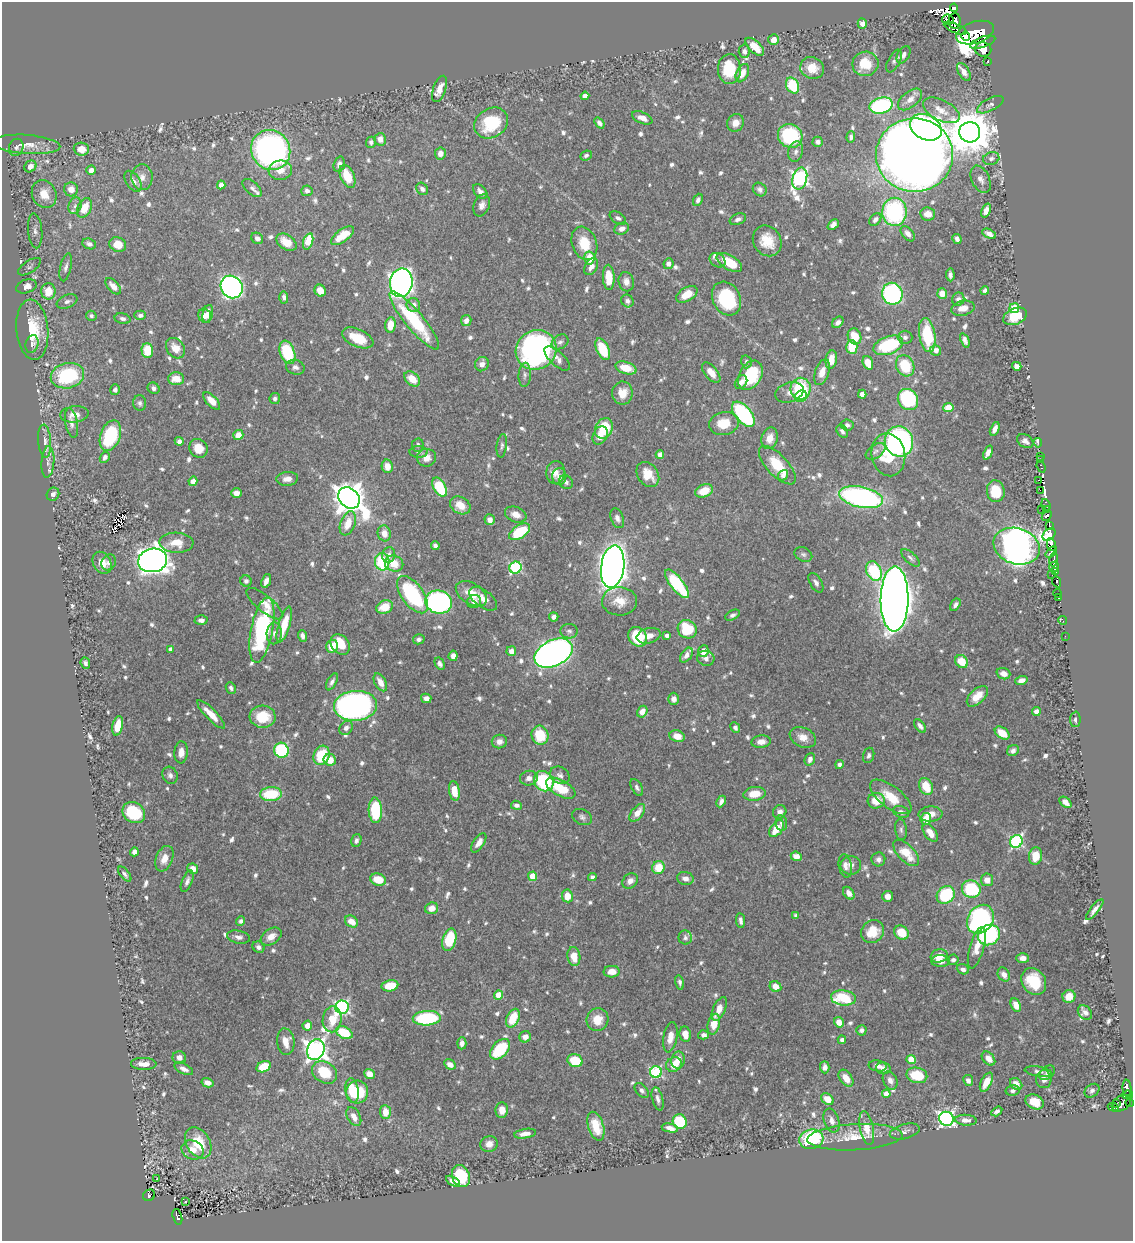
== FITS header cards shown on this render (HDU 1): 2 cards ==
NAXIS1  =                 1131
NAXIS2  =                 1239

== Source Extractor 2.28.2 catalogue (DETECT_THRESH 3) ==
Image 1131 x 1239 px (HDU 1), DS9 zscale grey, 1 PNG px = 1 image px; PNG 1135 x 1243 px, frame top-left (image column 1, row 1239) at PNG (2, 2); each listed source drawn as its Kron ellipse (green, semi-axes under 4 px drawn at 4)
Background 0.628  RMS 0.009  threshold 0.027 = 3 sigma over >= 5 px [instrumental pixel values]
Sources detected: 846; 7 with non-positive FLUX_AUTO (blend fragments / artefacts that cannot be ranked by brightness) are neither listed nor drawn; of the other 839, the 500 brightest by FLUX_AUTO listed and drawn (339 fainter detections omitted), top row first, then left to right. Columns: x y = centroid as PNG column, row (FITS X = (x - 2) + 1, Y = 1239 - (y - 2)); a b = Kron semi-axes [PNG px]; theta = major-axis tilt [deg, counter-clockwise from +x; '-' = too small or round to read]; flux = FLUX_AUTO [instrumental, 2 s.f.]
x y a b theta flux
954 8 4 3 - 73
948 19 6 5 - 220
954 21 8 6 87 350
862 24 5 4 - 3.4
955 28 12 4 -23 380
975 33 19 11 18 1600
966 36 4 2 - 160
774 40 5 5 - 6.2
983 42 13 5 20 480
755 47 11 6 -42 9.5
983 49 8 7 - 400
744 51 7 5 -86 2.3
903 55 9 6 61 2.8
894 61 12 6 62 2.1
988 61 3 3 - 34
865 64 13 12 - 18
812 68 12 10 -21 9.6
729 69 15 11 -88 24
964 72 10 5 -58 4.2
742 73 10 6 64 6.5
792 85 8 6 -63 32
439 89 14 6 70 6.3
585 96 4 4 - 5.5
910 99 14 7 39 5.8
881 105 12 8 15 82
990 105 15 6 27 2.7
941 110 20 10 -27 8.1
642 118 11 5 -24 5.4
491 123 18 14 33 32
599 123 6 4 -52 2.3
736 123 9 8 - 5.3
926 127 17 12 -28 170
970 132 10 10 - 2400
790 136 12 11 - 50
851 137 6 4 87 1.9
380 139 6 6 - 4.6
371 142 5 5 - 1.9
818 142 5 5 - 2.8
26 144 34 9 -4 9
16 147 9 7 69 1.7
81 149 7 6 - 6.9
271 150 20 19 - 210
796 152 10 7 76 2.4
440 153 6 5 - 4.6
586 155 6 4 25 1.7
914 155 38 37 - 1400
991 158 8 6 17 2.4
339 164 8 5 73 3.1
30 166 6 5 - 4.4
91 170 5 4 - 4.9
280 170 12 9 8 8.3
347 176 12 7 -65 17
142 177 13 10 -87 5.1
800 178 11 7 74 180
981 179 14 9 -65 4
133 181 11 7 -56 4
221 185 4 4 - 4.9
252 188 12 6 -43 2.4
71 189 7 7 - 6.1
422 189 7 5 -52 2.2
760 189 7 6 - 2.1
307 191 5 5 - 2.2
480 192 9 5 -48 3.3
44 194 14 12 -64 11
698 200 6 5 - 2.1
482 205 11 8 68 3.5
75 206 8 6 73 2.3
84 208 10 6 63 13
986 210 7 4 68 4
894 212 14 12 88 82
928 214 7 6 - 7.5
618 218 9 5 -31 1.9
738 219 8 5 22 2.3
875 220 7 5 50 2.4
833 225 6 4 42 2.9
622 229 7 5 21 3.3
35 231 17 7 -85 3.6
908 234 9 5 -51 3.4
989 234 7 4 -29 3.5
342 236 13 6 36 13
257 238 6 5 - 2.3
957 239 5 4 - 2.7
308 241 8 4 72 18
767 241 16 13 -58 13
286 242 11 7 -34 9.8
584 243 17 12 -70 16
89 244 7 5 -23 2.6
118 245 8 7 - 10
589 258 6 5 - 14
717 260 8 6 -36 2.1
729 262 14 7 -32 18
668 264 5 5 - 3.2
29 267 13 6 33 2.4
66 267 14 5 77 2.5
591 267 9 6 60 4
950 275 6 4 -86 2
609 277 12 6 -87 13
626 282 10 7 -77 3.7
401 283 14 11 81 410
26 286 10 7 17 5.5
113 286 10 5 -48 4.8
232 287 12 10 -53 250
985 290 4 4 - 2
48 291 8 7 - 13
320 291 6 5 - 7.5
687 294 11 6 32 11
892 294 11 10 - 110
942 294 5 5 - 5.4
284 297 6 4 -89 2
726 299 18 13 -62 47
958 299 7 6 - 2.3
67 301 11 6 22 2.6
627 301 7 6 - 1.8
413 305 7 6 - 4.1
963 308 12 7 13 5.6
1014 308 5 4 - 24
208 314 9 5 78 5.3
140 315 6 4 0 2
91 316 5 5 - 1.7
204 316 7 6 - 3.3
1015 316 12 8 24 20
123 319 8 5 -13 2
414 321 37 9 -50 50
466 321 5 5 - 3.4
838 322 6 4 44 2.3
390 325 8 5 84 11
32 330 30 16 -84 26
927 335 17 8 -81 33
855 336 8 6 -65 13
905 337 7 6 - 1.8
358 338 17 8 -24 16
965 340 7 4 -68 2.2
560 342 9 6 32 2.1
32 344 9 6 73 2
888 345 15 8 20 44
852 347 7 5 -86 17
175 348 11 8 -51 7
603 349 11 6 -66 22
147 350 7 6 - 14
536 350 21 19 37 210
936 350 5 5 - 4.6
287 352 12 7 -70 34
557 359 16 7 -43 4.4
831 359 9 5 81 7.2
746 362 6 5 - 1.7
868 363 7 5 -69 9
482 364 7 6 - 3.7
905 366 11 8 -62 22
1017 366 5 4 - 3.4
295 367 9 7 -16 2.7
626 368 11 6 -17 12
822 372 13 7 71 6.4
711 373 12 6 -51 7.5
525 375 12 6 86 2.4
750 375 16 11 58 35
67 376 17 12 12 50
176 379 8 6 1 8.2
412 379 9 6 -42 10
741 382 7 5 55 2.9
153 388 6 5 - 2.2
801 389 11 10 - 42
115 390 5 5 - 2.1
789 392 14 9 19 4.4
622 393 11 10 - 8.7
862 394 4 4 - 3.9
801 396 6 5 - 23
275 399 5 5 - 1.9
908 400 11 9 -54 54
212 401 11 5 -46 7.1
140 403 8 6 -87 1.8
948 407 5 4 - 12
74 414 14 8 6 5.8
743 414 15 8 -50 79
71 423 15 6 -80 3.5
724 423 15 11 14 14
847 425 6 5 - 1.7
604 428 11 8 65 24
995 429 7 4 65 3.8
842 431 7 5 -55 2
238 435 5 5 - 7.3
600 435 9 7 63 5.6
110 436 16 10 70 42
770 438 11 8 76 6.1
45 441 16 6 -86 3.9
179 441 4 4 - 2.5
899 441 15 14 - 160
1025 441 9 6 -30 3
1038 443 5 3 - 6.7
418 445 6 6 - 1.9
502 446 12 5 83 1.8
198 448 10 8 -45 8.5
876 451 11 6 34 2.5
419 452 9 6 -1 1.7
988 453 7 4 68 4.1
660 455 4 4 - 5.2
888 455 21 16 -79 26
1040 456 3 2 - 9.7
105 457 6 4 58 2.1
427 458 9 9 - 5.5
1041 460 3 3 - 18
48 462 16 6 86 3.5
777 465 24 10 -46 19
387 466 6 5 - 6.3
1041 467 6 3 -70 28
555 472 11 9 86 5.9
648 474 13 10 -54 10
783 475 5 4 - 2.4
559 476 8 7 - 2.7
287 479 11 7 6 4
1038 480 3 2 - 5.8
193 481 4 4 - 5.5
566 482 7 6 - 2.3
440 487 10 6 -60 33
1040 490 3 2 - 24
704 491 9 6 22 11
996 491 11 9 -82 17
236 493 5 5 - 4.1
53 494 7 6 - 2.4
861 497 22 10 -12 150
349 498 12 9 -44 1100
460 505 11 8 -32 8.4
1046 505 6 3 -71 16
1042 510 4 2 - 17
1046 510 3 2 - 4.1
516 514 11 7 -20 5.4
1047 515 6 3 45 120
617 518 10 6 -69 3.1
490 520 5 5 - 4.7
348 523 13 7 69 11
1049 526 3 2 - 59
520 532 12 6 33 30
384 533 8 6 -74 5.5
1049 535 7 5 41 300
176 543 17 10 -2 10
1051 544 6 4 -79 240
435 546 5 4 - 2.3
1017 546 24 18 -17 680
1051 552 6 3 42 280
803 554 9 6 -26 1.8
389 555 8 6 76 3.3
910 558 11 5 -43 1.9
1054 559 7 3 79 140
153 560 14 11 11 760
109 562 8 7 - 2.3
382 562 9 7 -84 31
102 563 11 9 -63 6.9
394 563 9 8 - 10
613 567 21 11 82 670
1054 567 5 4 - 260
515 568 6 5 - 69
874 571 10 7 -64 37
1056 572 3 3 - 70
1052 574 3 2 - 36
246 581 6 5 - 2
266 581 7 4 70 2.9
1057 582 6 3 -65 36
816 583 11 6 -59 2.3
677 584 17 6 -52 55
1057 593 4 2 - 7.3
471 594 17 10 -32 11
413 595 22 11 -54 57
1059 598 3 3 - 25
483 599 16 8 -37 6.3
895 599 32 14 89 1400
474 601 7 6 - 3
620 601 17 14 -2 10
439 602 13 11 -16 140
265 604 22 8 -40 7.2
955 605 7 4 58 1.8
385 607 8 6 21 12
733 615 8 4 28 1.8
554 617 4 4 - 2.7
201 620 6 5 - 2.9
1063 621 4 3 - 6.3
284 625 19 5 74 17
687 629 10 9 - 32
262 630 33 11 79 85
569 631 8 7 - 2.3
274 633 11 7 87 3.2
302 636 6 4 -71 2.5
649 636 12 7 14 5.9
667 636 4 3 - 2.3
1065 636 2 2 - 3.2
637 637 10 8 -55 30
419 639 6 5 - 1.8
340 644 11 8 -51 18
332 646 6 5 - 11
170 649 4 3 - 2.2
511 651 5 4 - 4.2
703 651 6 5 - 7.2
553 653 20 13 25 390
686 655 8 5 53 3.4
453 656 5 4 - 2.8
706 658 9 7 -18 2.8
962 662 7 6 - 13
85 663 6 4 -67 1.8
440 664 6 4 -61 2.1
1003 674 7 5 -19 4
1021 680 6 4 20 4.2
332 682 9 4 62 2.1
380 682 10 5 -62 5.6
231 688 6 5 - 1.9
977 696 13 7 43 9.6
426 698 5 4 - 3.3
674 699 6 5 - 2.6
356 706 21 15 4 240
642 712 6 5 - 5.1
1036 712 4 4 - 5.9
211 714 19 5 -45 8.5
263 717 13 11 -4 19
1075 719 8 5 87 1.8
118 726 10 5 77 11
920 726 8 4 -51 2.3
735 727 5 4 - 2.2
346 728 7 6 - 2.9
1002 733 8 5 -35 9.9
540 735 9 8 - 20
677 736 8 5 -17 7.4
803 737 14 9 -24 6.1
499 742 7 6 - 3.3
761 742 9 6 5 4.5
281 750 7 7 - 64
1013 751 6 5 - 2.2
181 752 11 6 86 4.4
321 755 10 7 64 25
869 755 8 5 72 1.7
810 759 6 5 - 2.5
330 760 6 6 - 8.2
839 764 4 4 - 2.5
170 775 9 7 -64 2.3
560 775 10 8 -31 2.7
529 778 9 7 15 3.3
544 781 11 9 -51 48
926 786 9 6 -66 14
637 787 9 5 -61 2
561 788 16 8 -29 22
454 791 10 5 -82 11
271 794 11 7 3 30
754 794 11 7 8 11
891 797 24 11 -37 15
721 801 6 4 66 2.1
876 801 8 8 - 10
1065 802 7 4 -41 4.5
516 805 5 4 - 2
375 810 13 7 -88 41
780 812 7 6 - 3.2
901 812 8 5 -22 2.3
134 813 12 10 -33 33
637 813 10 5 52 6.2
931 814 12 7 3 5.4
582 817 10 7 -27 2.3
926 819 6 5 - 10
781 823 8 5 -82 1.9
777 829 10 6 54 11
901 830 10 6 -84 1.8
930 833 10 5 -54 6.3
356 840 7 5 74 2.1
1016 841 7 6 - 97
479 843 11 5 56 4.2
134 852 4 4 - 3.3
906 853 16 8 -46 14
796 856 5 4 - 4.7
1035 856 9 6 82 11
164 859 13 8 68 6.4
878 859 7 7 - 2.5
851 865 10 9 - 3.4
845 866 12 6 -79 3.2
658 867 6 6 - 15
193 869 5 5 - 4.6
125 874 9 4 -51 1.8
532 876 4 4 - 17
592 877 4 4 - 2.1
685 878 8 6 -12 3.6
378 880 8 6 -16 13
987 880 6 6 - 5.3
187 881 11 5 68 2.3
630 881 8 7 - 3.4
971 889 9 8 - 43
849 893 7 5 -53 3.2
946 895 9 8 - 39
567 896 6 5 - 11
888 896 5 5 - 4
431 908 7 5 19 5.9
1095 909 13 4 51 3.3
796 916 4 4 - 1.7
980 919 15 12 54 150
740 920 7 4 -84 2.3
241 921 5 4 - 2.4
351 921 7 5 -34 6.8
872 932 12 11 - 15
901 933 8 6 -39 15
989 935 11 10 - 71
271 936 11 7 34 5.9
238 937 12 6 -12 3
685 938 7 6 - 1.8
449 940 11 6 74 27
258 947 6 5 - 2.5
977 948 21 7 74 7.9
574 956 9 6 -82 9.5
939 956 8 6 16 8.7
1023 958 6 5 - 3.4
953 960 5 5 - 1.8
941 961 9 6 -1 3.4
963 969 6 5 - 2.4
612 972 8 6 4 6.4
1004 975 7 5 -58 4.3
1034 981 14 11 -55 21
680 982 7 4 -75 1.7
390 986 8 5 11 14
775 986 6 5 - 6.5
499 995 4 4 - 19
1069 996 6 6 - 8.5
843 998 12 7 -6 30
1016 1005 7 5 -65 6.1
342 1007 7 6 - 140
719 1009 13 6 66 6
1085 1012 8 6 -46 2.9
427 1018 14 7 4 56
513 1018 10 6 65 17
332 1019 13 9 82 13
597 1020 11 11 - 9.9
839 1022 5 4 - 6.5
714 1024 10 6 77 10
307 1026 5 4 - 5
861 1030 5 5 - 1.8
344 1033 9 5 -27 24
685 1034 8 5 -80 6.2
703 1035 5 4 - 2.4
525 1037 6 5 - 4.3
670 1037 15 7 79 6.2
842 1040 4 4 - 2.4
286 1042 13 8 -84 6.4
462 1043 6 4 87 2.9
500 1049 12 7 49 35
316 1050 11 8 68 430
179 1058 7 6 - 3.5
988 1058 8 5 -49 5.4
911 1059 4 4 - 17
678 1060 8 7 - 5.9
575 1061 7 6 - 21
144 1064 13 6 -1 5.3
450 1064 6 5 - 4.1
674 1065 8 7 - 8.4
878 1066 9 5 -10 3.2
264 1067 7 5 23 22
825 1067 6 4 -88 2.7
883 1068 7 5 -9 2.7
184 1069 10 5 -26 2.8
1038 1071 13 5 -8 2
324 1072 13 10 -32 18
656 1072 6 6 - 69
1047 1073 9 6 38 1.8
369 1074 5 5 - 5.2
917 1075 10 7 -13 18
846 1078 9 6 -53 8
1044 1079 9 7 -90 3.3
968 1080 5 5 - 2.3
890 1081 9 7 -66 3.1
986 1082 10 5 63 7
208 1083 6 4 -14 4.1
1016 1084 7 5 -46 5.9
1127 1088 8 4 -85 130
352 1090 12 6 -82 15
642 1090 8 5 -50 1.8
1013 1091 7 5 10 2
1092 1091 8 6 38 2.1
357 1092 11 11 - 23
886 1094 4 4 - 5.4
1127 1095 5 3 - 51
658 1099 12 5 -76 2.6
827 1099 7 5 -41 8.3
1035 1102 9 7 -26 11
1116 1103 3 2 - 33
1121 1103 10 7 33 50
1130 1103 4 2 - 8.3
1113 1107 5 4 - 12
502 1110 8 6 88 5.7
997 1111 6 4 33 1.9
385 1112 7 5 -86 7.8
354 1117 10 6 -60 5.1
946 1119 7 7 - 220
966 1120 11 5 -4 3.1
832 1121 12 7 -71 3.9
680 1122 7 7 - 34
596 1126 15 7 -73 13
670 1128 8 4 -12 4.3
867 1128 17 7 -79 9.1
905 1131 15 7 15 3.2
525 1134 11 4 9 4.4
855 1137 47 13 3 20
811 1139 12 9 14 54
198 1143 17 11 -58 20
489 1144 8 7 - 4.9
193 1150 11 9 -23 7.2
461 1176 11 8 -67 35
157 1179 3 3 - 3.7
453 1181 7 4 -30 3.8
149 1195 6 5 - 79
186 1201 3 2 - 3
177 1217 8 4 -74 76
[339 fainter detections neither listed nor drawn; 7 non-positive-flux detections neither listed nor drawn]